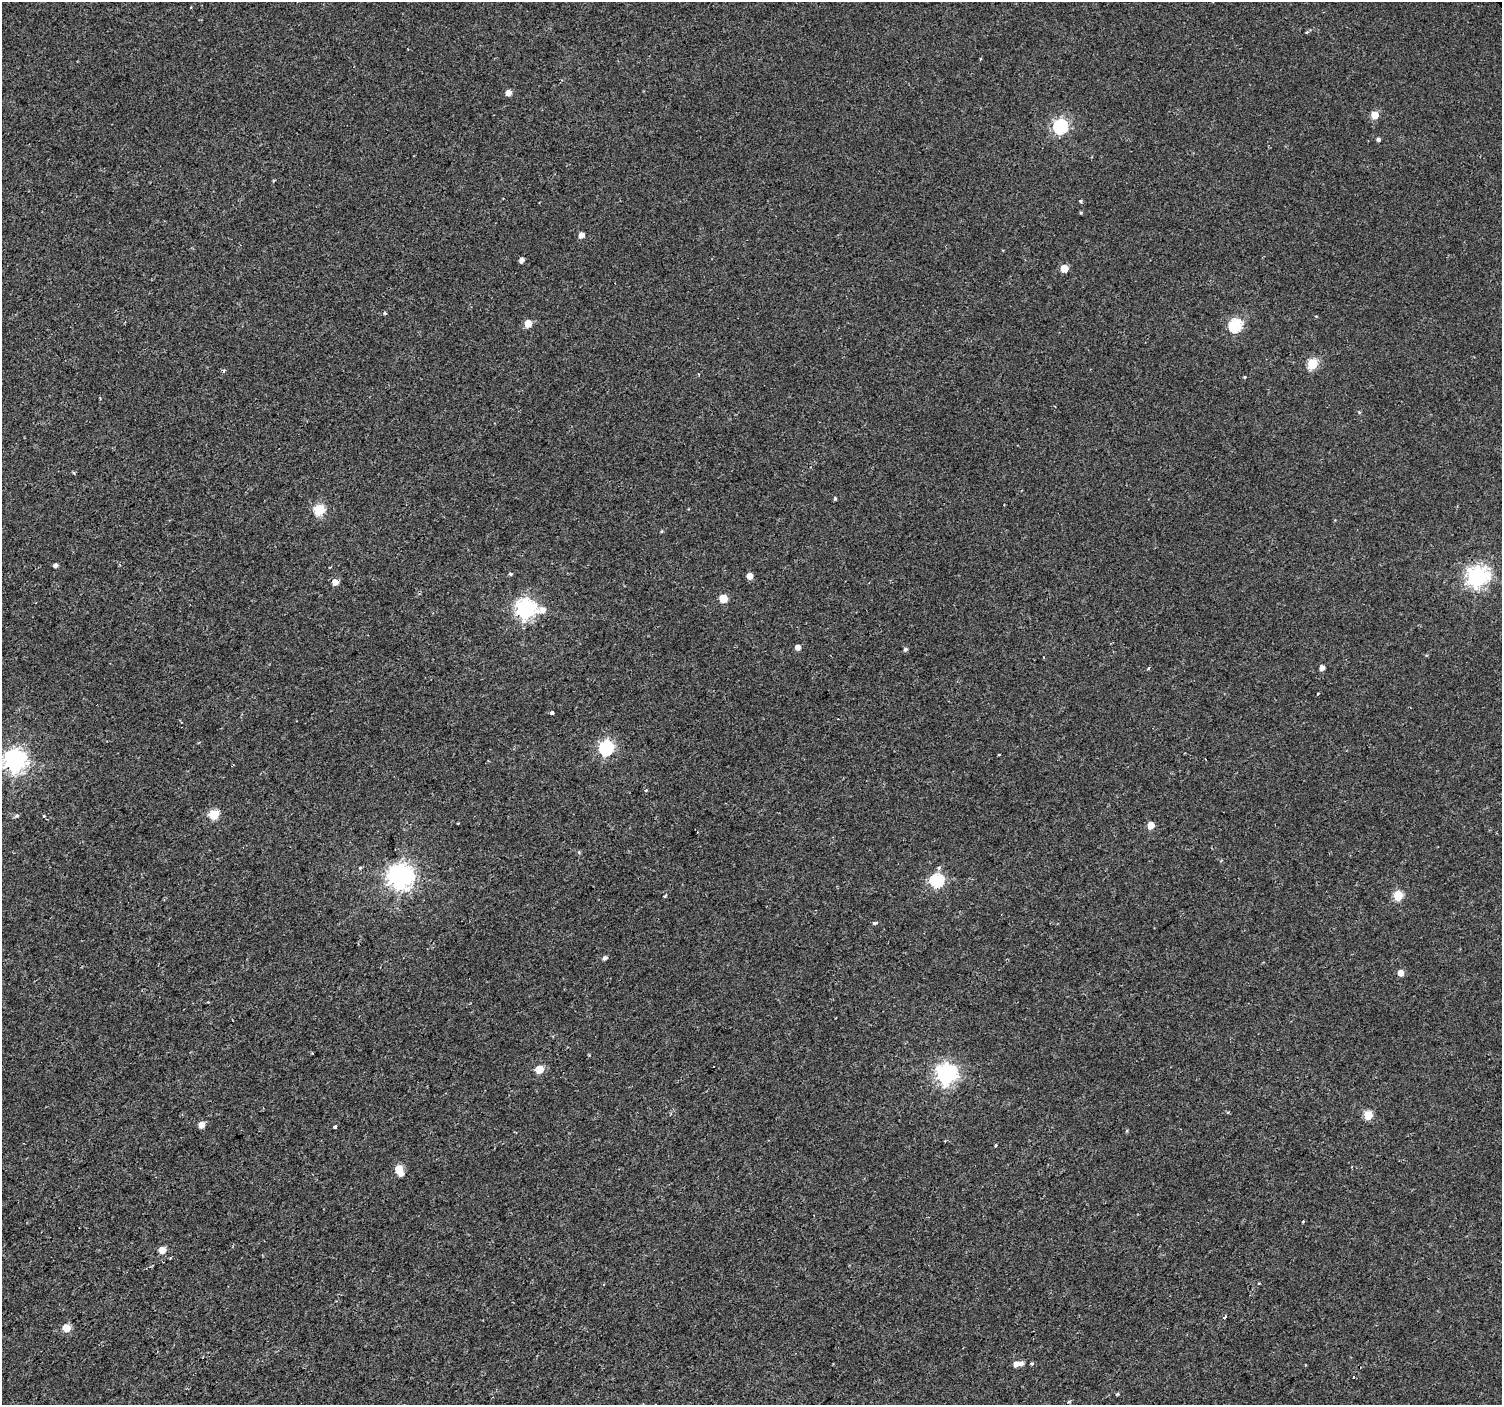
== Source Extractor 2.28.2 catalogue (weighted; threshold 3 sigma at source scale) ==
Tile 7 of 4 x 4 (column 3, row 2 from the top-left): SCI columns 3008-4507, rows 3015-4417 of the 6008 x 5965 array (HDU 1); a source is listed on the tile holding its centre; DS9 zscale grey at full resolution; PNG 1504 x 1407 px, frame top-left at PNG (2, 2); no overlay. Shown black and unused: <1% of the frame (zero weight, under 2 of 3 exposures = <1% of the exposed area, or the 3 px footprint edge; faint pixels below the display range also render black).
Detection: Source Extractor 2.28.2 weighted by HDU 2 'WHT'; one run over the whole footprint, this tile lists its part. Background 0.00282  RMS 0.0023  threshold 0.0105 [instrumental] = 3 sigma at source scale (4.5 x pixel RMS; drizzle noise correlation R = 1.50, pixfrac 1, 0.0396/0.0396 arcsec/px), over >= 5 px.
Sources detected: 72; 2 cosmic-ray / hot-pixel residue — not listed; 1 inside a brighter listed object's ellipse — not listed separately; the other 69 listed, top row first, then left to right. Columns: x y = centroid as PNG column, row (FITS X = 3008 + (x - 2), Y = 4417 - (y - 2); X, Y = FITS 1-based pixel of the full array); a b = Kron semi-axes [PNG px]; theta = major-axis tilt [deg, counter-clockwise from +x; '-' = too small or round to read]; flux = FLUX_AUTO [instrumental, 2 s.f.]
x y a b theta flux
1307 32 6 3 18 0.25
508 93 5 5 - 1.7
1375 115 5 5 - 5.1
1060 126 6 6 - 44
1378 139 4 4 - 0.59
1080 201 4 3 - 0.49
1081 212 5 3 - 0.23
581 235 5 4 - 1.6
522 260 4 4 - 1.1
1064 268 5 5 - 5.1
385 313 4 3 - 0.36
1316 316 4 2 - 0.17
528 323 5 5 - 4.3
1235 325 6 6 - 28
1312 364 6 5 - 14
1244 377 4 3 - 0.2
1359 412 5 3 - 0.23
835 498 4 4 - 0.28
319 510 6 5 - 17
662 531 4 4 - 0.25
55 565 4 4 - 0.82
510 574 3 3 - 1.6
750 576 5 5 - 2
1477 577 8 7 - 120
335 582 5 5 - 2.1
723 598 5 5 - 6.3
526 609 7 7 - 110
543 610 11 7 6 1.9
798 647 5 4 - 1.4
905 649 5 5 - 0.5
1149 668 4 3 - 0.29
1322 668 4 4 - 1.2
1317 694 4 3 - 0.17
552 713 4 3 - 3.3
606 748 6 6 - 42
999 755 3 2 - 0.3
15 761 8 7 - 170
646 790 4 3 - 0.35
214 814 5 5 - 12
17 816 6 5 - 0.42
44 816 4 4 - 0.28
1151 825 5 5 - 3.1
360 868 4 3 - 0.26
400 877 8 8 - 220
937 880 6 6 - 32
1398 895 5 5 - 11
665 896 5 3 - 0.34
875 923 6 4 8 0.41
605 958 6 5 - 0.6
1400 973 5 5 - 1.8
589 1055 4 2 - 0.23
539 1069 5 5 - 6.2
946 1074 7 7 - 120
1228 1112 4 3 - 0.22
1368 1115 5 5 - 8.2
201 1125 6 5 - 1.9
335 1127 3 3 - 0.88
996 1145 3 3 - 0.55
399 1169 6 5 - 5.3
1303 1221 3 3 - 1.1
162 1250 5 5 - 3.9
1225 1317 4 3 - 0.37
66 1328 5 5 - 4.3
1022 1363 6 5 - 0.79
1016 1364 6 5 - 1.3
1032 1364 3 3 - 0.71
1354 1377 3 3 - 0.36
1117 1394 4 3 - 0.27
1069 1401 5 3 - 0.27